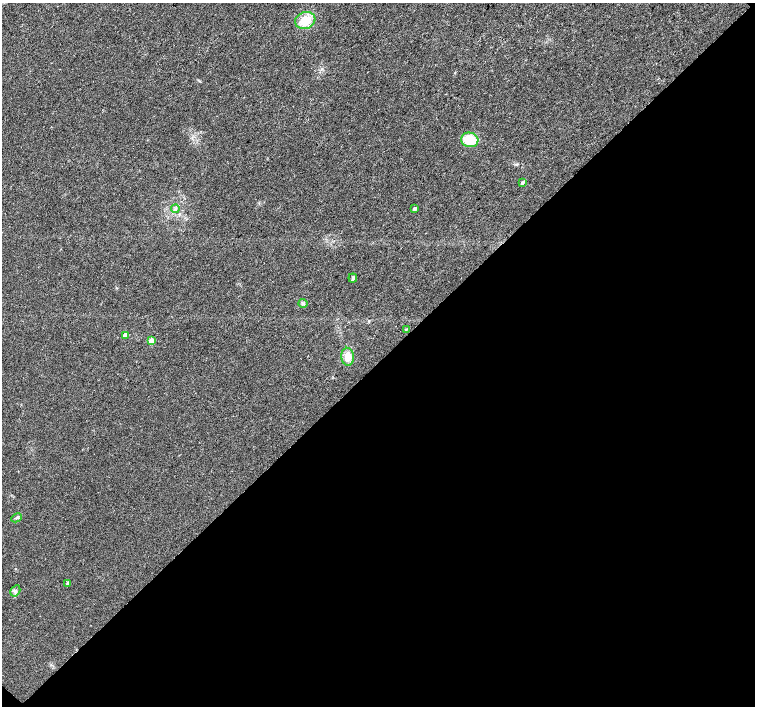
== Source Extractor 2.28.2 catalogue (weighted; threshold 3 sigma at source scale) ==
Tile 15 of 4 x 4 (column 3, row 4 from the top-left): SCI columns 3020-4524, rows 230-1637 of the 6032 x 6027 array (HDU 1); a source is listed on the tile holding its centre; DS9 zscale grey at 2 x 2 block average (1 PNG px = mean of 2 x 2 image px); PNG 757 x 708 px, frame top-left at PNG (2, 3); each listed source drawn as its Kron ellipse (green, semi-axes under 4 px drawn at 4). Shown black and unused: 49% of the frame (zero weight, under 3 of 4 exposures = <1% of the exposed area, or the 3 px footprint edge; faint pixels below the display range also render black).
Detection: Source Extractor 2.28.2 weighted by HDU 2 'WHT'; one run over the whole footprint, this tile lists its part. Background 0.0212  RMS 0.0037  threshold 0.0165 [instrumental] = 3 sigma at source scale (4.5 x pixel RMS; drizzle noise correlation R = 1.50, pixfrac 1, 0.0396/0.0396 arcsec/px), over >= 5 px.
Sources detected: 14; all 14 listed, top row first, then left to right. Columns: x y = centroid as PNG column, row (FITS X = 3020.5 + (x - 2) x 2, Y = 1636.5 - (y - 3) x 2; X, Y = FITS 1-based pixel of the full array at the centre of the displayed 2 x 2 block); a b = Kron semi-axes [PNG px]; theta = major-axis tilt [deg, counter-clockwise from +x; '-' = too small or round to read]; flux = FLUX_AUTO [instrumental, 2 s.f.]
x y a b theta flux
305 21 10 8 19 16
470 140 9 7 -12 22
522 183 3 2 - 1.6
175 209 4 3 - 1.3
414 209 4 3 - 2.2
353 278 4 4 - 1.5
303 303 4 3 - 1.2
406 329 4 2 - 0.59
125 335 3 3 - 8.2
151 341 3 3 - 15
348 357 9 6 -86 11
17 518 6 2 26 1.2
67 583 4 3 - 1.1
15 591 6 4 59 2.1
Diffuse or blended objects may show on this block-average render without a row.